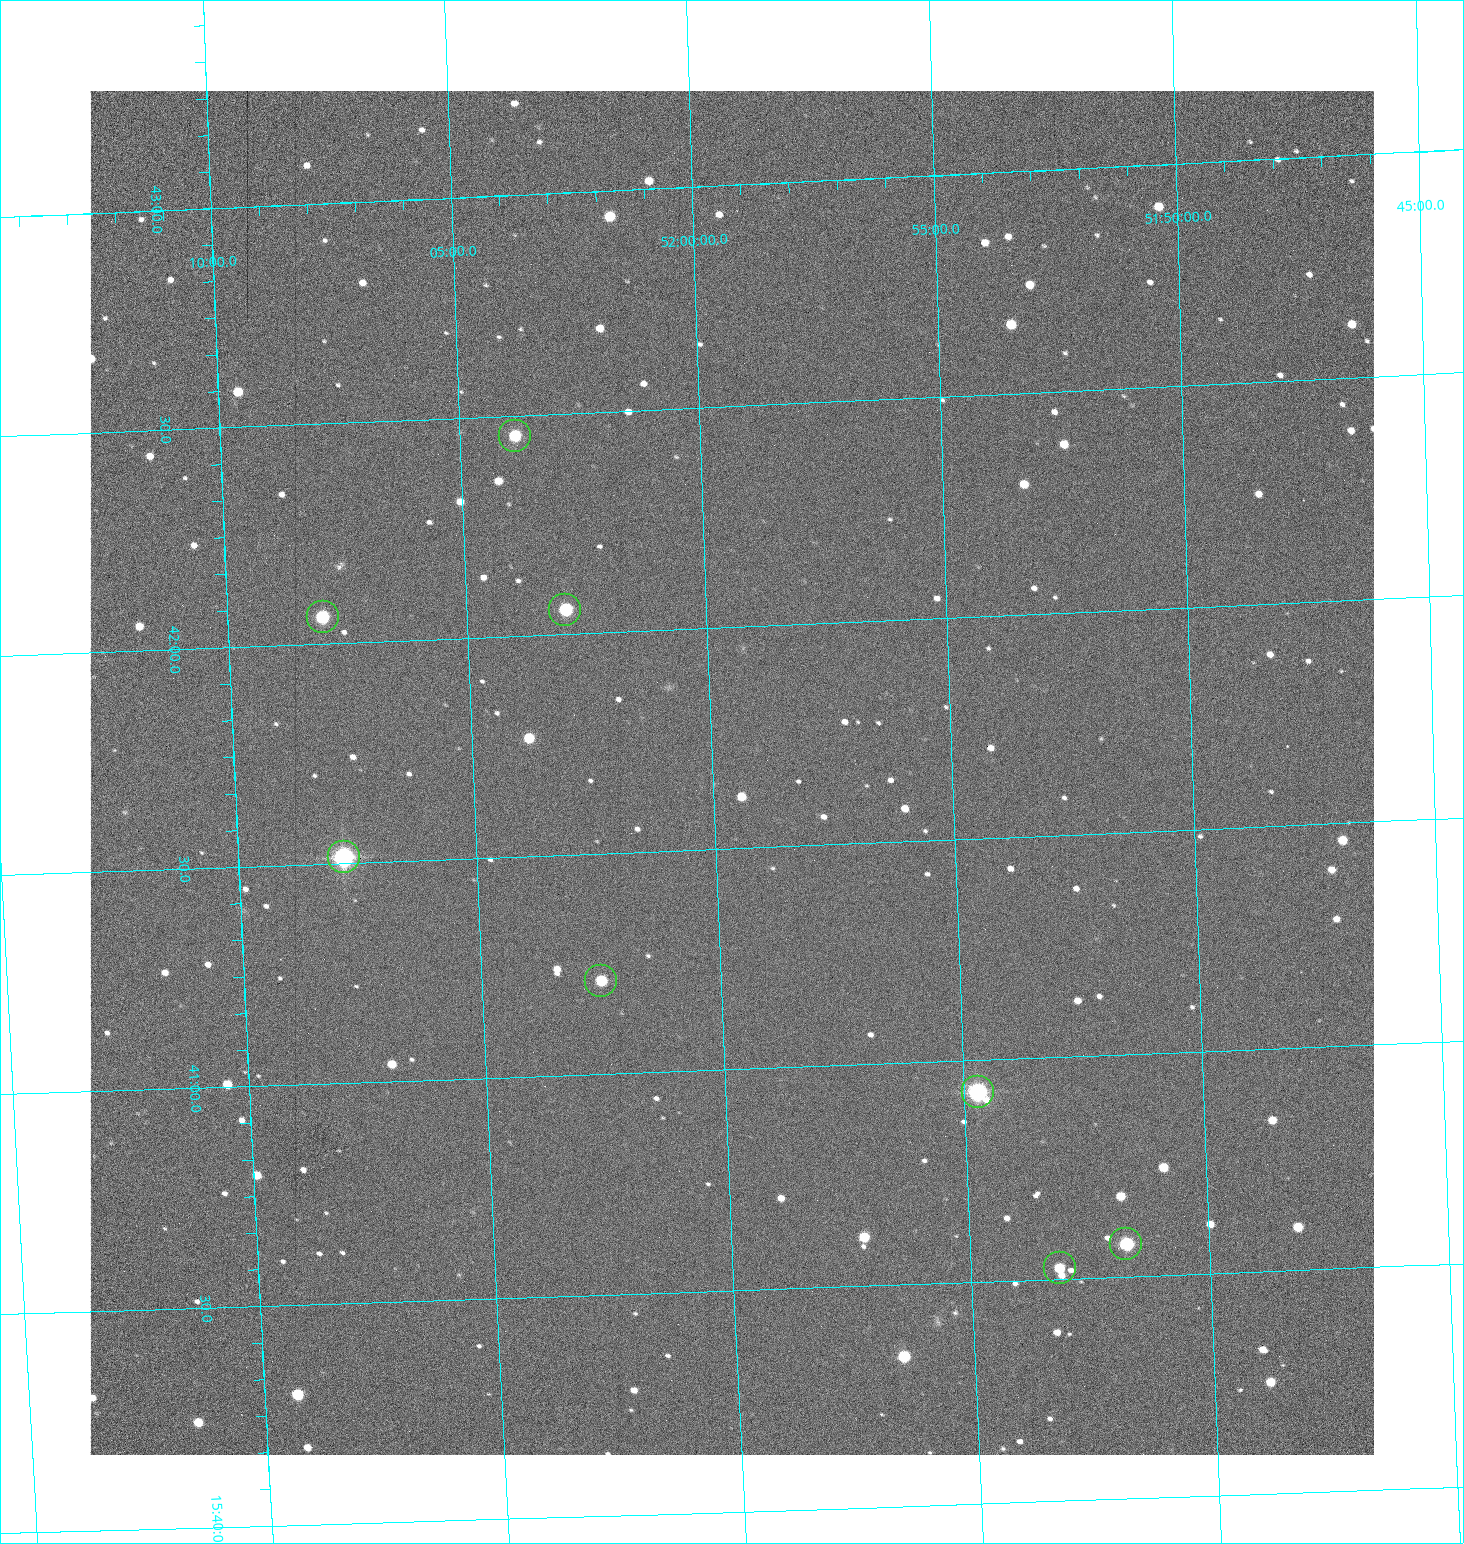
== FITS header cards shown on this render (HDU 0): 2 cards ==
NAXIS1  =                 1284 /fastest changing axis
NAXIS2  =                 1364 /next to fastest changing axis

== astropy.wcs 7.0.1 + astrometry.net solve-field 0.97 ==
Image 1284 x 1364 px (HDU 0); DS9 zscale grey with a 90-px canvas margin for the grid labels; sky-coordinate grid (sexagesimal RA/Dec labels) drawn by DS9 from the SOLVED WCS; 8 Tycho-2 reference stars matched to detected sources circled (green)
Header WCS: RA---TAN/DEC--TAN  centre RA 15:41:40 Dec +52:00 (235.42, +51.99 deg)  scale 1.26 arcsec/px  FOV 26.9' x 28.5'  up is +92 deg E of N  parity flipped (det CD > 0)
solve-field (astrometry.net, Tycho-2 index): VERIFIED the header's WCS against the Tycho-2 star catalogue (8 matches, 0 conflicts) and refined it, rather than solving blind
Solved WCS: RA---TAN-SIP/DEC--TAN-SIP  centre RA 15:41:40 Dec +52:00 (235.42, +51.99 deg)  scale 1.25 arcsec/px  FOV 26.8' x 28.5'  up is +92 deg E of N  parity flipped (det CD > 0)
The solver's refit moves the header's centre by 0.89 arcsec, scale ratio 0.9975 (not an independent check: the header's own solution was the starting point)
Tycho-2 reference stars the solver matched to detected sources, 8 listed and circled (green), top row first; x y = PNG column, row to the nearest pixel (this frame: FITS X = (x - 91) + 1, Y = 1364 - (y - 91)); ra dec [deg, ICRS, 3 dp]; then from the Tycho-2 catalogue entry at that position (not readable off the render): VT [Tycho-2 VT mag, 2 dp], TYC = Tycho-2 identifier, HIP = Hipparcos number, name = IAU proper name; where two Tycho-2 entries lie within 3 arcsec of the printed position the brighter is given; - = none
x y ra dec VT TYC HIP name
516 436 235.614 +52.064 11.61 3489-1132-1 - -
566 610 235.514 +52.049 11.19 3489-1407-1 - -
324 617 235.515 +52.133 11.12 3489-1380-1 - -
345 857 235.378 +52.130 9.31 3489-1322-1 76850 -
602 981 235.303 +52.042 11.52 3489-958-1 - -
979 1092 235.232 +51.912 9.59 3489-824-1 - -
1127 1244 235.143 +51.862 10.97 3489-1016-1 - -
1061 1268 235.131 +51.886 12.29 3489-908-1 - -